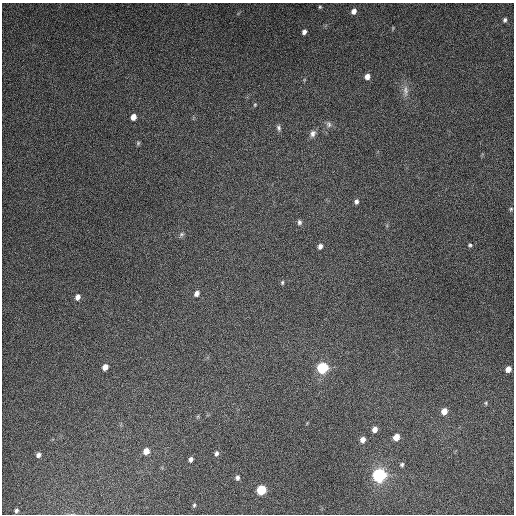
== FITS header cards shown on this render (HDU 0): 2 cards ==
NAXIS1  =                  512
NAXIS2  =                  512

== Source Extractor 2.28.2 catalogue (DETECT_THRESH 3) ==
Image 512 x 512 px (HDU 0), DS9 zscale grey, 1 PNG px = 1 image px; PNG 516 x 516 px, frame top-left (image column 1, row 512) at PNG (2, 3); no overlay
Background 4890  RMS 310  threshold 928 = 3 sigma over >= 5 px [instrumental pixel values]
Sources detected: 39; all 39 listed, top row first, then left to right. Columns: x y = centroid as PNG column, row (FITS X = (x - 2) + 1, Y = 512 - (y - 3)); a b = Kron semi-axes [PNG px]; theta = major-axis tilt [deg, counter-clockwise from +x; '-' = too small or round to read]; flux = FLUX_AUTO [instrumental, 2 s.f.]
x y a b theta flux
320 7 5 4 - 2.7e+04
354 11 7 5 64 1.0e+05
505 20 5 4 - 4.0e+04
304 32 6 5 - 7.6e+04
367 77 5 5 - 1.2e+05
405 91 18 7 -88 1.5e+05
255 105 5 4 - 2.2e+04
133 117 6 5 - 1.5e+05
329 124 9 7 -63 6.9e+04
279 128 8 5 -79 5.3e+04
312 134 9 7 62 9.3e+04
138 143 6 5 - 2.9e+04
356 201 6 5 - 6.1e+04
511 209 5 4 - 2.6e+04
299 222 7 5 90 5.4e+04
181 234 7 6 - 4.6e+04
470 245 6 5 - 3.6e+04
320 246 6 5 - 7.7e+04
282 283 6 4 75 3.2e+04
196 293 7 6 - 9.1e+04
78 297 7 5 64 1.1e+05
105 367 5 5 - 1.5e+05
322 368 8 8 - 1.1e+06
508 369 5 5 - 1.6e+05
486 403 5 4 - 2.6e+04
444 411 6 5 - 1.9e+05
375 429 6 5 - 1.2e+05
396 437 6 5 - 2.3e+05
363 440 6 5 - 1.3e+05
146 451 6 5 - 1.8e+05
216 453 7 5 76 5.8e+04
38 455 5 4 - 6.6e+04
191 459 5 5 - 6.9e+04
402 465 6 5 - 4.2e+04
379 475 10 9 - 1.7e+06
237 478 6 5 - 6.2e+04
261 490 7 6 - 7.0e+05
194 505 5 4 - 3.1e+04
16 510 4 3 - 3.8e+04